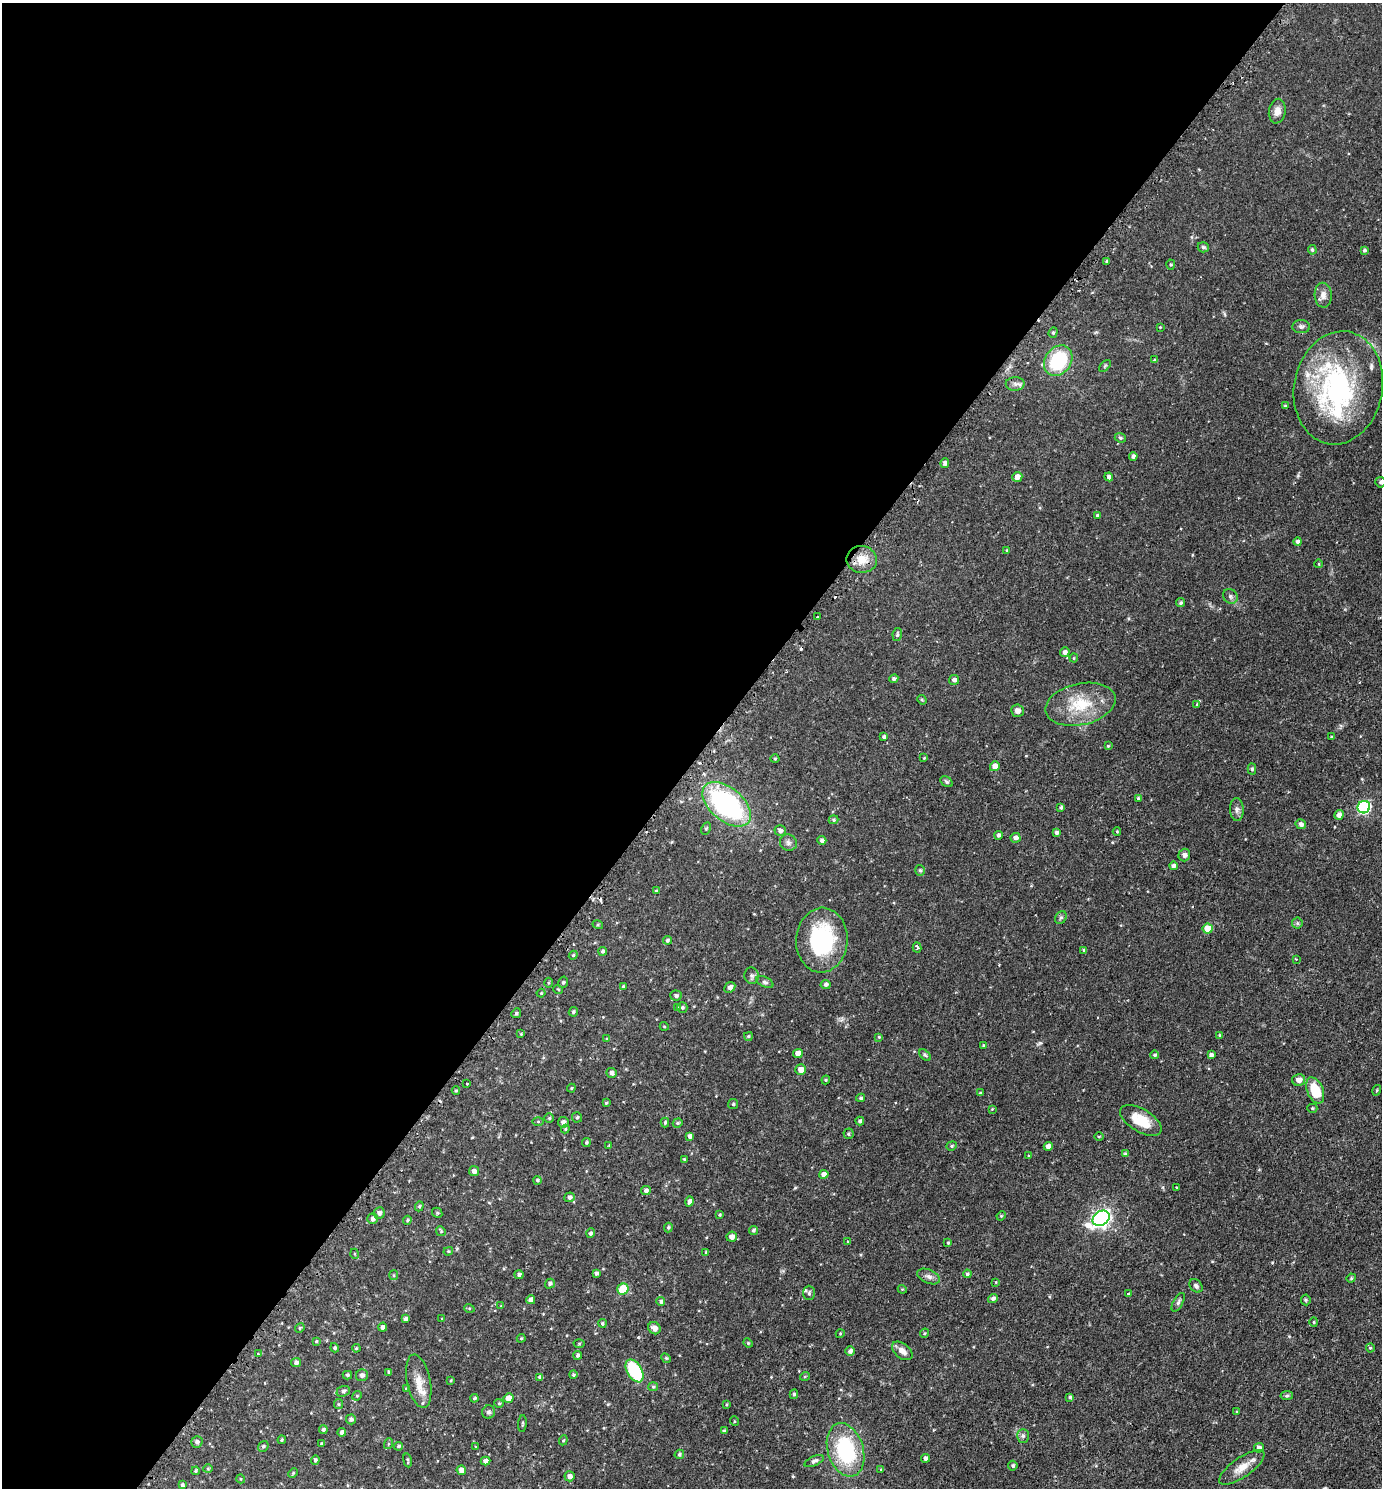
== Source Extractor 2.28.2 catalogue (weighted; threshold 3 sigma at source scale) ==
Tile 5 of 4 x 4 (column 1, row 2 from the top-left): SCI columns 317-1696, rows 3006-4491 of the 6013 x 6010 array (HDU 1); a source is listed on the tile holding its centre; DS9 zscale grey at full resolution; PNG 1384 x 1490 px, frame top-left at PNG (2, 3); each listed source drawn as its Kron ellipse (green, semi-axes under 4 px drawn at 4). Shown black and unused: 51% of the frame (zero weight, under 2 of 3 exposures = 3% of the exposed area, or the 3 px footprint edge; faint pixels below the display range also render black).
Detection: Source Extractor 2.28.2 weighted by HDU 2 'WHT'; one run over the whole footprint, this tile lists its part. Background 0.0809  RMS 0.0053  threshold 0.0237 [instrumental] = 3 sigma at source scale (4.5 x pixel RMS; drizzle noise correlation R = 1.50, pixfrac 1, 0.05/0.05 arcsec/px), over >= 5 px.
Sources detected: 267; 2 cosmic-ray / hot-pixel residue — neither listed nor drawn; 5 inside a brighter listed object's ellipse — not listed separately; the other 260 listed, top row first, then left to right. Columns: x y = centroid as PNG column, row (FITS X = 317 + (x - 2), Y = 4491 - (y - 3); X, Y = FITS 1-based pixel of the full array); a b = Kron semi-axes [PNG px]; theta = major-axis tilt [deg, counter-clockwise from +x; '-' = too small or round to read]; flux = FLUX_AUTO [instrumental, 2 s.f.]
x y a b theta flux
1277 111 12 8 79 3.4
1203 247 5 5 - 1.1
1312 250 5 3 - 0.58
1364 250 4 4 - 0.9
1106 261 3 3 - 0.64
1171 265 5 4 - 0.61
1323 295 12 8 -87 3
1160 327 3 3 - 0.38
1301 327 9 6 -3 1.5
1053 332 5 4 - 0.72
1155 360 4 3 - 0.66
1058 361 16 13 54 31
1105 366 7 4 46 0.72
1015 384 9 7 0 2
1338 388 57 44 79 87
1285 406 4 4 - 0.73
1120 438 6 4 -23 0.85
1133 456 4 4 - 1.3
945 463 5 4 - 1.6
1017 477 5 5 - 3.1
1109 477 4 4 - 1.6
1380 482 5 5 - 0.95
1097 515 4 3 - 0.78
1298 542 4 4 - 1.4
1007 550 4 3 - 0.48
862 559 15 13 -8 7.1
1319 564 4 3 - 0.4
1230 596 8 7 - 1.4
1180 603 4 4 - 0.93
817 617 3 2 - 0.59
897 634 7 4 81 0.95
1065 652 5 4 - 1.9
1074 658 4 4 - 0.56
894 679 5 4 - 1.1
954 680 5 5 - 1.7
922 700 5 4 - 0.58
1080 704 36 20 12 21
1197 705 4 3 - 0.9
1017 711 6 6 - 2.3
884 737 4 4 - 1
1331 737 3 3 - 0.59
1108 746 4 3 - 0.44
924 758 3 3 - 0.41
775 759 4 4 - 0.57
995 766 5 5 - 3.8
1252 769 5 4 - 0.95
946 782 7 4 -39 0.89
1138 798 4 4 - 0.63
727 804 28 16 -40 83
1061 807 4 3 - 1
1364 807 6 6 - 69
1237 809 11 7 -89 2
1339 815 5 4 - 2.6
834 820 5 4 - 0.77
1301 824 5 5 - 1.8
706 829 6 4 63 0.78
780 831 6 5 - 1.7
1056 832 4 4 - 1.1
1117 832 4 4 - 0.61
998 835 4 4 - 1.3
1015 838 5 4 - 1.9
822 840 4 4 - 1.5
788 843 9 8 - 1.7
1184 855 6 6 - 1.8
1174 866 4 4 - 1.8
920 870 5 4 - 0.91
656 891 4 4 - 0.58
1061 918 7 5 53 0.9
1297 923 5 5 - 0.87
598 925 5 3 - 0.53
1208 929 5 5 - 7.3
667 940 4 4 - 0.9
822 940 32 26 86 47
917 948 5 3 - 1.1
1084 950 4 4 - 0.71
603 951 4 4 - 1.1
573 955 4 4 - 0.6
1296 959 3 2 - 0.45
751 976 8 7 - 1.4
563 982 6 4 74 0.82
765 982 9 5 -25 1.3
548 983 5 3 - 0.57
826 984 5 4 - 1.3
623 986 4 3 - 0.56
730 987 6 5 - 2
558 989 5 3 - 0.4
541 993 4 4 - 0.49
676 996 5 5 - 1.1
682 1007 5 5 - 0.95
677 1008 4 4 - 0.54
573 1012 5 4 - 0.87
516 1013 5 4 - 0.79
664 1026 4 3 - 0.39
521 1034 4 3 - 0.42
1220 1035 4 3 - 0.63
748 1036 4 3 - 0.64
879 1037 4 4 - 0.53
607 1039 4 3 - 0.49
984 1046 3 3 - 0.9
798 1053 5 4 - 3.5
925 1055 7 4 -44 0.79
1155 1055 4 4 - 0.9
1211 1055 4 4 - 1.6
801 1070 5 5 - 3.9
612 1073 5 5 - 1.8
826 1080 4 4 - 0.51
1299 1080 6 6 - 3.3
467 1084 3 3 - 0.76
571 1088 4 4 - 0.51
1315 1090 14 8 -67 14
1377 1090 5 3 - 0.51
456 1091 4 4 - 0.63
980 1093 3 3 - 0.67
861 1098 4 4 - 0.94
606 1103 3 3 - 0.64
733 1104 5 5 - 0.66
1312 1108 5 4 - 0.68
992 1109 4 4 - 0.38
577 1117 5 5 - 0.98
549 1118 5 5 - 0.69
1141 1120 23 11 -31 11
860 1121 4 3 - 1.2
538 1122 6 4 0 0.59
563 1122 5 5 - 2
665 1122 5 4 - 0.92
678 1123 5 4 - 0.66
565 1129 4 4 - 0.55
848 1134 5 5 - 0.76
690 1136 4 4 - 1.5
1099 1137 5 3 - 0.49
586 1142 4 4 - 0.76
609 1145 4 3 - 0.37
952 1146 5 4 - 0.73
1048 1146 4 4 - 2.7
1125 1154 4 4 - 0.84
1029 1156 4 3 - 0.51
684 1159 4 3 - 0.47
474 1171 5 5 - 1.9
824 1174 4 4 - 3.1
537 1180 4 4 - 0.69
1177 1187 3 2 - 0.58
646 1191 5 4 - 1.4
570 1197 5 5 - 1.3
689 1201 5 4 - 1.8
419 1206 5 4 - 0.7
379 1213 6 5 - 1.7
437 1213 5 4 - 0.72
720 1215 4 3 - 0.52
1001 1216 5 4 - 0.5
1101 1218 9 7 35 180
373 1219 5 5 - 1.6
407 1220 4 3 - 0.6
668 1227 5 4 - 0.68
753 1230 4 4 - 0.97
441 1231 5 4 - 0.62
591 1233 5 4 - 1.1
732 1237 5 5 - 2.6
848 1242 4 4 - 0.94
948 1243 4 3 - 0.72
448 1251 5 4 - 0.5
706 1252 4 3 - 0.54
355 1254 5 3 - 0.53
596 1273 4 3 - 1.2
967 1274 4 4 - 0.84
394 1275 5 4 - 0.58
519 1275 4 4 - 1.2
929 1276 12 7 -24 2.3
1351 1278 5 4 - 0.54
996 1282 4 3 - 0.41
550 1284 5 5 - 1
1196 1286 7 5 -50 1.3
623 1289 6 5 - 17
902 1289 4 3 - 0.48
809 1293 7 6 - 1
1128 1293 3 3 - 1.2
993 1298 5 4 - 1.3
531 1300 4 4 - 2
1306 1300 5 5 - 0.66
661 1302 4 4 - 1
1178 1302 10 5 61 1.3
501 1306 4 4 - 0.4
469 1308 5 3 - 0.49
406 1319 4 4 - 1.4
442 1319 4 3 - 0.41
1314 1322 4 4 - 0.55
602 1323 4 4 - 0.81
382 1327 4 4 - 1.6
300 1328 5 4 - 0.63
654 1328 6 5 - 2.6
924 1333 5 3 - 0.53
840 1334 4 3 - 0.4
521 1338 4 4 - 0.53
316 1341 4 3 - 0.5
579 1343 5 3 - 0.53
748 1343 5 4 - 0.63
335 1348 5 4 - 0.81
356 1348 4 3 - 0.57
1370 1348 4 4 - 0.58
850 1351 5 5 - 1.6
902 1351 12 7 -39 3.3
258 1354 2 2 - 0.37
578 1355 4 4 - 1.1
666 1358 5 4 - 0.63
296 1363 5 4 - 1.4
634 1371 12 7 -60 32
389 1372 4 3 - 0.9
347 1375 5 4 - 0.81
362 1375 6 6 - 1.8
573 1375 4 4 - 0.81
805 1376 5 3 - 0.49
540 1377 4 4 - 1.5
451 1380 4 3 - 0.49
419 1381 27 11 -78 7.6
653 1387 5 4 - 0.69
406 1389 3 3 - 0.7
343 1391 7 5 21 1.3
794 1394 5 4 - 0.8
357 1396 5 4 - 0.63
1287 1396 6 4 7 0.85
1070 1397 4 3 - 0.74
474 1398 4 3 - 0.67
509 1398 5 4 - 4.4
499 1403 5 4 - 0.59
338 1404 5 4 - 0.59
726 1404 3 3 - 0.54
489 1412 7 6 - 1.2
1237 1412 4 3 - 0.42
351 1419 5 5 - 1.1
734 1421 5 3 - 0.41
522 1424 8 3 85 0.63
323 1430 4 4 - 1.1
724 1431 4 3 - 0.9
342 1432 4 4 - 1.7
1023 1436 7 5 89 1.2
282 1440 4 3 - 0.67
563 1440 5 4 - 0.53
197 1442 6 5 - 1.4
321 1444 3 3 - 0.62
388 1444 5 3 - 0.5
263 1446 6 5 - 0.9
399 1446 4 4 - 0.94
476 1447 4 3 - 0.45
1259 1448 5 4 - 1.8
846 1450 27 18 -73 42
679 1454 5 4 - 0.95
926 1458 4 4 - 1.7
315 1460 5 4 - 0.99
407 1460 7 2 -80 0.68
486 1461 5 4 - 2.2
814 1461 10 5 24 1.6
1013 1466 5 4 - 1.1
1242 1467 27 10 35 6.6
208 1468 5 3 - 0.48
461 1470 4 4 - 3.2
881 1470 4 4 - 0.49
196 1471 4 3 - 0.7
293 1473 5 4 - 0.56
570 1476 5 5 - 2.1
241 1479 4 3 - 0.38
182 1485 4 3 - 0.83
Isophote crosses this tile's border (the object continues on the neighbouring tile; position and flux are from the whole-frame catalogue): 1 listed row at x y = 1380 482